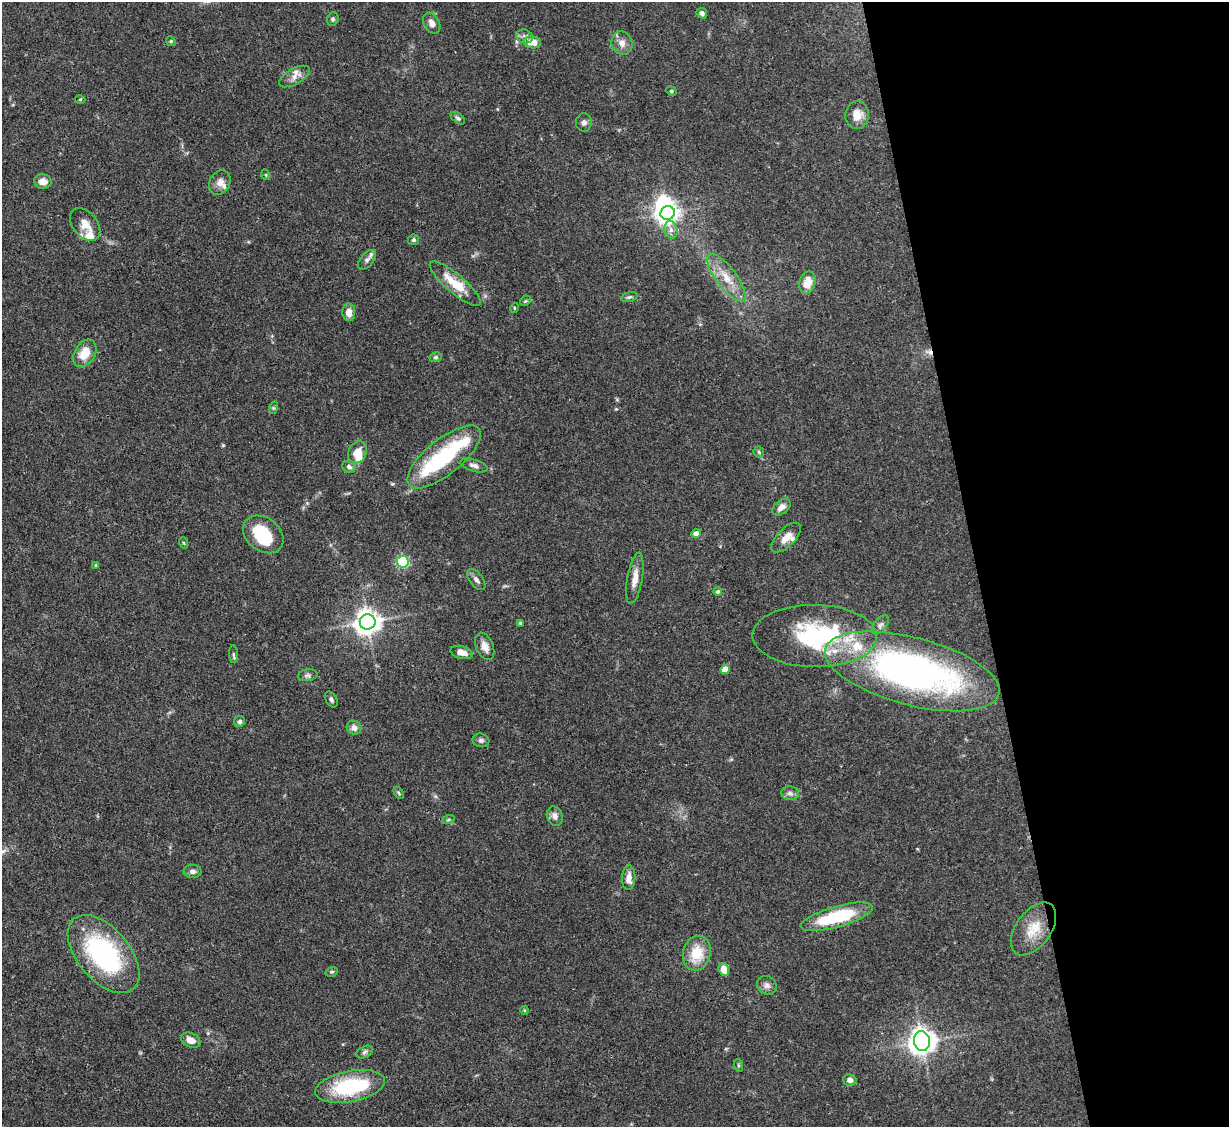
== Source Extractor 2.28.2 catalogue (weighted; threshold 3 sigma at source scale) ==
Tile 12 of 4 x 4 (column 4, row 3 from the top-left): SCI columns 3682-4908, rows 1376-2500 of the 4908 x 4884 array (HDU 1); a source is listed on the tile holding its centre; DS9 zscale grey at full resolution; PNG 1231 x 1129 px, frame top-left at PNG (2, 2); each listed source drawn as its Kron ellipse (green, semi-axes under 4 px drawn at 4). Shown black and unused: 21% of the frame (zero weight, under 3 of 4 exposures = <1% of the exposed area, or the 3 px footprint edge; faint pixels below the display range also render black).
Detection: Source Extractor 2.28.2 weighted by HDU 2 'WHT'; one run over the whole footprint, this tile lists its part. Background 0.11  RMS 0.004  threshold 0.0182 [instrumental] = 3 sigma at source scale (4.5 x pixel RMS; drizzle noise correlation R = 1.50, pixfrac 1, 0.05/0.05 arcsec/px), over >= 5 px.
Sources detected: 94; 4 inside a brighter object's white glare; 1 cosmic-ray / hot-pixel residue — neither listed nor drawn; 9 inside a brighter listed object's ellipse — not listed separately; the other 80 listed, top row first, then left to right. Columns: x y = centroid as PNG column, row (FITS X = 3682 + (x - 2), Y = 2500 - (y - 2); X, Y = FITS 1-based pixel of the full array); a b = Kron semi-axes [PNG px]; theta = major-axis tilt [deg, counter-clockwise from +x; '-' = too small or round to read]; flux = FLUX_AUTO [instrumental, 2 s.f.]
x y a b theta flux
702 13 5 5 - 1.6
333 19 7 5 67 0.88
432 23 11 7 -59 2.5
524 36 8 6 -19 1.5
171 41 5 4 - 0.49
532 42 8 6 -10 6.3
622 43 12 10 -71 3
294 77 17 8 29 2.8
671 91 5 4 - 0.63
80 100 5 3 - 0.46
857 115 14 12 87 5.1
458 118 8 4 -36 0.84
584 122 9 8 - 1.4
266 175 5 3 - 0.35
43 181 8 7 - 3.1
220 182 13 10 62 2.9
668 213 7 6 - 270
85 224 19 12 -50 4.7
671 230 9 6 -74 1.7
414 240 5 5 - 0.76
367 260 12 6 50 1.5
726 278 29 10 -53 7.9
808 282 11 8 72 6.5
455 284 32 9 -40 10
629 297 8 4 15 0.84
525 301 6 4 45 0.53
514 308 5 3 - 0.37
349 312 9 6 -87 3.3
85 353 15 10 58 7.1
436 357 6 5 - 0.74
273 408 6 4 72 0.54
357 452 11 9 64 5.1
759 452 5 5 - 0.68
444 457 45 17 39 37
474 465 14 6 -15 1.7
349 467 7 5 -22 1.2
781 507 10 6 39 2.5
263 534 22 16 -38 19
696 534 4 4 - 2.6
786 537 19 9 45 4.5
184 543 6 3 -70 0.41
403 562 6 6 - 44
96 565 4 3 - 0.63
635 578 26 7 80 4
476 580 12 6 -52 1.5
718 592 4 4 - 0.72
368 622 8 7 - 420
520 623 3 3 - 0.53
880 625 11 6 51 1.3
815 636 62 31 -1 48
485 646 14 8 -67 3
462 652 11 6 -15 3.1
233 654 9 4 -87 0.76
725 669 5 4 - 7.2
912 671 90 34 -15 170
308 675 9 6 8 1.2
331 699 8 5 -59 0.96
239 721 5 5 - 1.1
354 728 7 7 - 2
481 740 8 6 -14 1.2
399 793 7 3 -53 0.51
790 793 9 7 -5 1.5
555 816 10 7 -69 2.3
448 820 6 4 19 0.58
193 871 9 6 0 1.4
629 878 12 6 88 3.3
837 917 37 10 16 26
1033 929 30 17 54 9.4
697 953 18 14 76 11
104 954 46 26 -50 58
724 970 7 5 -72 4.6
332 972 6 4 19 0.64
767 985 10 9 - 1.8
524 1010 4 3 - 0.37
191 1040 10 7 -26 3.1
922 1041 10 8 -79 470
364 1052 9 5 28 1.1
738 1065 6 4 -72 0.53
850 1080 7 5 -16 2
350 1086 35 15 11 33
Overlapping masked pixels (flux is a lower limit): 1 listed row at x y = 912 671